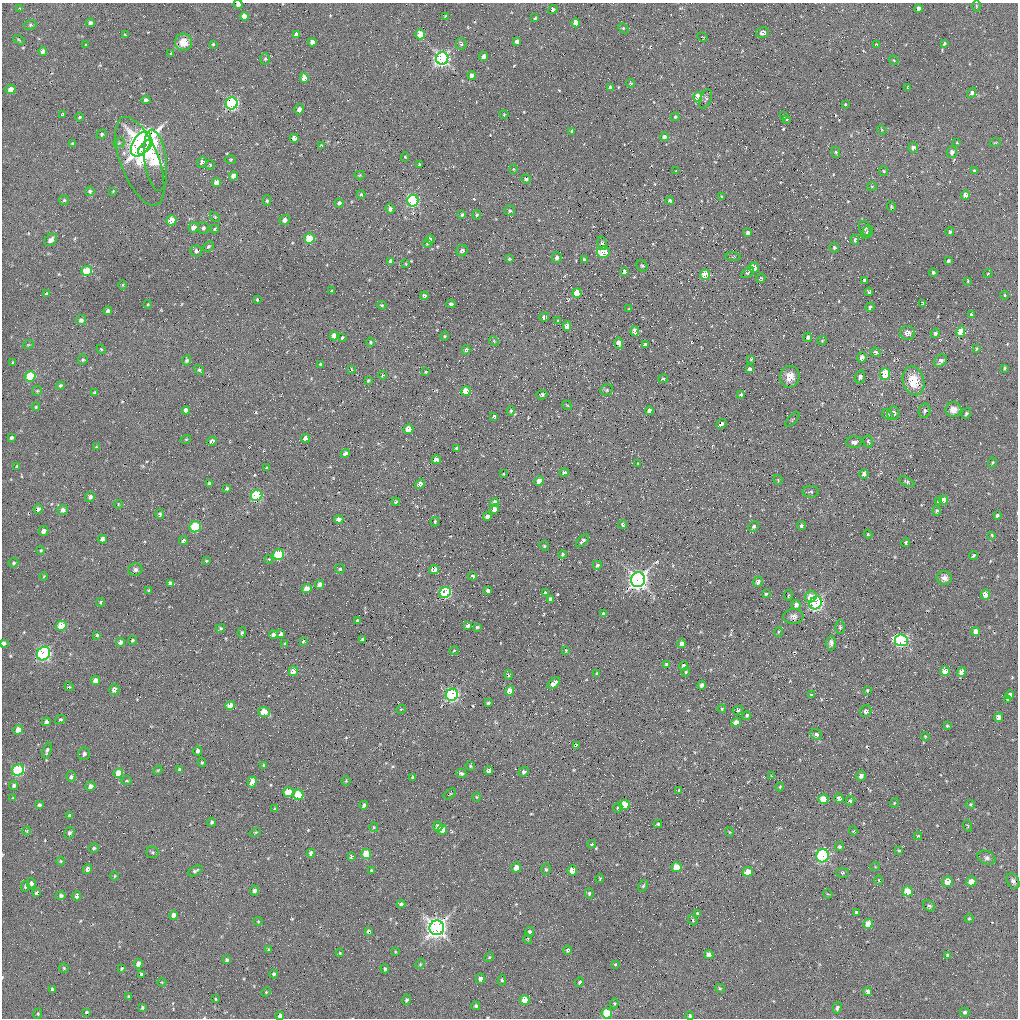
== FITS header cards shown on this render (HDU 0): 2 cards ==
NAXIS1  =                 1016 / length of data axis 1
NAXIS2  =                 1016 / length of data axis 2

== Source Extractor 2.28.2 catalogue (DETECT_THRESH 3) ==
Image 1016 x 1016 px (HDU 0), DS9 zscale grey, 1 PNG px = 1 image px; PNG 1020 x 1020 px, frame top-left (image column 1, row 1016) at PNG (2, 3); each listed source drawn as its Kron ellipse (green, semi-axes under 4 px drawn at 4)
Background 46.3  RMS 4.3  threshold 12.9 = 3 sigma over >= 5 px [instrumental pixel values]
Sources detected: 542; of the 542, the 500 brightest by FLUX_AUTO listed and drawn (42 fainter detections omitted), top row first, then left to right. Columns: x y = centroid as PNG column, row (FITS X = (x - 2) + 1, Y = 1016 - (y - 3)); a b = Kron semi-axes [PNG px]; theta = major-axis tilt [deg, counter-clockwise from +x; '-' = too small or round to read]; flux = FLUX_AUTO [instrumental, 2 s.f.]
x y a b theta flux
238 4 4 4 - 940
976 6 6 4 90 310
20 8 4 3 - 280
919 8 4 4 - 1500
553 10 5 4 - 710
244 16 4 4 - 2200
445 16 3 2 - 310
535 18 3 3 - 430
90 23 4 4 - 850
576 23 4 4 - 2800
30 25 6 5 - 470
623 28 6 4 -43 410
762 33 6 5 - 1200
296 34 4 4 - 850
420 34 5 4 - 5600
125 35 4 3 - 420
702 37 5 2 - 240
19 40 6 3 -31 290
517 41 4 3 - 820
183 42 8 8 - 4000
312 42 4 4 - 1700
213 44 4 3 - 280
461 44 6 5 - 590
944 44 4 3 - 420
86 45 4 3 - 220
876 45 4 3 - 350
43 51 4 4 - 1400
171 53 3 3 - 260
483 56 4 4 - 1300
442 58 6 6 - 87000
265 59 6 5 - 470
894 60 5 3 - 270
472 75 4 4 - 970
304 78 5 4 - 3300
631 83 4 4 - 410
908 87 3 2 - 250
610 88 4 3 - 790
11 89 5 4 - 2400
972 93 5 4 - 770
698 97 5 4 - 5000
706 99 10 5 68 660
146 100 4 4 - 690
232 103 6 6 - 53000
845 104 3 2 - 250
299 109 5 4 - 1100
63 114 4 3 - 660
504 115 4 4 - 290
784 116 3 3 - 250
79 117 4 3 - 350
675 117 4 4 - 350
787 119 3 2 - 270
882 130 5 4 - 270
572 131 4 3 - 690
102 134 5 4 - 420
664 137 4 3 - 950
294 138 4 4 - 1800
119 143 6 3 18 390
957 143 4 3 - 270
995 143 6 3 19 300
73 144 4 3 - 450
141 144 14 8 57 150000
321 145 4 3 - 260
145 147 9 4 47 53000
913 148 5 5 - 1000
836 152 5 4 - 370
952 152 6 5 - 1600
405 157 4 4 - 390
155 160 31 11 -83 27000
230 160 5 4 - 310
140 161 47 19 -69 21000
202 162 6 4 61 1100
419 164 3 2 - 350
210 165 5 4 - 340
513 169 5 3 - 250
975 170 3 3 - 560
676 171 3 3 - 230
884 171 5 4 - 340
360 175 5 4 - 320
234 176 4 4 - 1800
526 179 5 4 - 750
217 182 4 4 - 2700
872 186 5 3 - 280
90 191 5 4 - 530
113 191 4 3 - 230
361 194 4 4 - 350
965 195 4 4 - 2300
721 197 3 3 - 440
64 200 5 5 - 420
267 201 5 4 - 420
413 201 6 5 - 41000
670 201 4 4 - 770
339 203 4 4 - 780
891 207 5 3 - 380
390 209 5 4 - 1100
510 211 5 5 - 490
462 215 4 3 - 390
477 215 5 3 - 360
215 217 6 4 -45 360
171 220 5 5 - 4800
284 220 5 5 - 1200
194 227 5 5 - 2300
203 228 6 5 - 650
865 228 8 5 -70 700
215 229 4 3 - 430
867 232 7 5 53 640
950 232 4 4 - 530
748 233 4 3 - 770
309 238 5 5 - 8500
430 239 4 4 - 1300
51 240 7 5 44 1300
855 240 5 3 - 520
427 243 4 3 - 290
602 243 7 4 -76 710
208 246 6 4 44 510
834 247 5 5 - 510
196 251 6 5 - 950
462 251 6 5 - 860
603 252 6 5 - 13000
557 257 5 5 - 950
733 257 7 3 -2 320
509 259 4 4 - 310
584 260 4 3 - 440
391 261 4 4 - 870
948 261 4 3 - 500
406 264 4 3 - 260
642 266 6 5 - 560
754 268 5 5 - 4200
87 271 5 5 - 14000
624 272 4 4 - 1800
747 273 7 4 35 550
933 273 4 4 - 460
988 274 5 3 - 360
705 275 5 5 - 9700
761 278 5 4 - 430
864 280 4 3 - 430
968 281 3 3 - 260
123 285 5 3 - 230
332 291 4 3 - 460
869 292 4 3 - 610
577 293 5 4 - 8000
46 294 4 3 - 490
1005 295 4 4 - 320
424 296 4 3 - 710
257 300 4 3 - 290
148 304 4 3 - 240
451 304 4 3 - 680
922 304 4 3 - 380
382 305 4 3 - 310
870 307 4 3 - 730
629 309 4 2 - 230
108 311 4 4 - 750
971 314 4 4 - 810
544 317 4 4 - 1200
81 320 5 5 - 840
558 321 3 2 - 320
567 326 5 4 - 2400
635 331 5 4 - 3700
961 332 5 4 - 11000
907 333 7 7 - 1700
935 333 5 4 - 610
334 336 4 4 - 1900
445 336 4 3 - 300
808 337 5 3 - 730
342 338 3 3 - 400
494 341 5 4 - 310
822 341 5 4 - 310
370 342 5 3 - 330
619 343 6 4 -74 3000
28 345 5 3 - 310
645 345 4 3 - 630
976 348 3 3 - 360
101 349 5 4 - 300
466 350 4 4 - 790
876 352 5 4 - 660
862 357 5 4 - 1800
751 359 3 3 - 300
83 360 5 4 - 420
187 360 5 4 - 560
940 361 7 5 41 1400
12 362 3 2 - 220
321 364 3 3 - 450
1004 368 4 3 - 430
351 369 4 2 - 230
750 369 4 3 - 1100
199 370 5 4 - 510
426 372 3 2 - 250
885 374 6 5 - 13000
382 375 4 3 - 260
30 376 5 5 - 13000
790 377 11 9 76 3200
860 377 6 5 - 830
663 379 5 4 - 530
368 380 3 2 - 280
914 381 14 10 -73 8200
60 385 4 4 - 500
607 390 6 5 - 550
37 391 5 4 - 390
466 391 5 5 - 5700
95 393 3 3 - 400
741 394 4 3 - 480
542 395 5 4 - 670
567 405 5 3 - 270
36 407 4 3 - 350
186 410 4 4 - 1300
953 410 8 7 - 2100
511 411 5 4 - 470
649 411 4 4 - 1800
924 411 7 6 - 750
893 413 7 6 - 1600
888 414 6 4 -41 490
966 414 6 4 57 550
494 416 4 3 - 550
792 419 9 3 45 360
721 424 6 3 41 780
408 429 5 4 - 4100
11 438 4 3 - 510
305 438 4 4 - 1800
186 439 5 3 - 270
212 441 4 4 - 920
868 441 6 4 -74 500
854 442 8 6 -1 1200
96 447 4 3 - 260
457 448 3 3 - 450
345 453 5 4 - 1300
436 460 5 4 - 2000
992 462 5 3 - 320
638 463 3 2 - 230
17 466 4 4 - 230
266 468 3 3 - 260
564 473 4 4 - 880
503 474 3 3 - 230
864 474 5 4 - 1000
778 480 5 4 - 280
539 481 5 4 - 2300
907 482 8 4 -27 500
209 484 4 4 - 770
420 484 5 4 - 2000
227 488 3 3 - 440
811 492 8 5 2 540
257 496 6 5 - 33000
90 497 5 5 - 890
944 500 4 4 - 2400
396 502 4 3 - 390
495 502 4 4 - 1300
938 502 4 3 - 530
118 504 4 2 - 230
38 509 5 4 - 820
494 509 5 4 - 1900
63 510 5 5 - 1200
937 511 5 3 - 550
160 514 5 4 - 570
997 515 4 3 - 510
487 517 4 4 - 1100
339 519 4 4 - 1500
435 522 5 3 - 290
623 524 4 4 - 510
754 526 6 5 - 550
801 526 4 4 - 670
195 527 6 5 - 18000
43 531 5 4 - 1200
868 534 4 4 - 270
992 535 3 3 - 290
102 539 4 4 - 1400
183 540 4 3 - 560
583 541 8 4 46 690
906 542 4 4 - 410
544 546 5 4 - 380
41 550 4 4 - 330
278 554 6 5 - 19000
563 554 4 4 - 430
973 556 4 3 - 460
269 559 4 4 - 330
206 561 4 3 - 320
13 563 5 4 - 410
597 565 5 4 - 510
340 569 5 5 - 390
135 570 7 6 - 900
434 570 5 4 - 1900
44 576 4 3 - 250
473 576 4 4 - 500
944 578 8 7 - 1300
638 580 7 7 - 160000
758 582 5 4 - 1100
170 583 4 4 - 740
319 585 4 4 - 1200
307 589 5 4 - 3000
149 590 3 3 - 390
488 591 4 4 - 880
445 593 6 5 - 34000
545 593 3 3 - 260
766 594 3 3 - 380
986 594 5 4 - 4600
788 595 5 2 - 260
811 597 6 5 - 3500
550 599 4 3 - 440
100 602 4 3 - 390
816 603 7 6 - 58000
796 605 5 4 - 1200
604 614 4 3 - 790
793 616 10 7 4 1200
357 620 3 2 - 320
61 626 5 5 - 7200
468 626 4 3 - 780
477 627 3 3 - 360
840 627 6 4 -89 470
221 628 4 3 - 320
976 631 4 4 - 2200
242 632 5 3 - 390
778 632 5 3 - 240
281 634 4 3 - 860
97 635 4 3 - 380
273 635 4 4 - 900
362 639 4 3 - 440
132 640 4 4 - 440
901 640 6 6 - 47000
303 641 3 3 - 280
120 642 4 4 - 900
3 643 4 3 - 870
831 643 7 5 -89 900
285 644 4 3 - 270
682 644 4 4 - 1400
566 650 3 2 - 230
454 651 5 3 - 290
44 653 7 6 - 62000
667 665 4 3 - 760
683 666 5 4 - 910
293 671 5 4 - 3200
945 671 5 4 - 3700
686 672 5 4 - 300
962 672 5 4 - 3400
597 673 3 3 - 240
509 675 5 3 - 400
95 680 4 4 - 1900
554 683 7 4 41 1600
702 685 4 4 - 820
69 687 5 3 - 350
114 690 5 5 - 1500
867 690 4 3 - 370
510 691 5 4 - 2600
452 695 6 6 - 55000
812 695 4 3 - 410
1010 695 4 3 - 910
1007 699 4 3 - 420
488 703 3 3 - 420
230 705 5 4 - 3400
401 709 5 3 - 230
722 709 4 3 - 310
738 710 5 4 - 610
866 711 6 5 - 850
264 712 6 5 - 4300
747 715 4 4 - 440
998 717 5 4 - 1600
60 719 5 4 - 370
46 722 4 4 - 1100
736 722 5 4 - 1800
947 726 4 3 - 280
18 730 5 4 - 2300
816 735 6 5 - 850
925 736 4 3 - 240
576 745 4 3 - 470
47 750 8 4 74 690
198 751 4 4 - 840
84 754 6 5 - 780
202 762 4 4 - 360
264 765 3 3 - 390
470 766 5 4 - 340
180 769 4 3 - 370
18 770 6 5 - 26000
158 770 5 4 - 290
489 771 4 4 - 930
524 772 5 4 - 690
118 773 5 4 - 3900
461 773 5 3 - 530
772 776 4 3 - 270
861 776 5 4 - 970
71 777 5 4 - 520
413 777 4 3 - 290
126 781 5 3 - 270
346 781 4 4 - 280
252 782 5 4 - 2400
14 785 5 4 - 680
90 786 5 4 - 1200
780 787 5 3 - 310
679 790 3 3 - 380
288 792 5 5 - 6200
450 794 7 2 35 260
298 795 5 5 - 9100
476 797 4 3 - 240
13 798 3 3 - 220
839 798 5 4 - 1300
823 799 5 5 - 6600
850 801 5 4 - 440
894 803 5 3 - 220
971 804 4 3 - 300
39 805 4 3 - 610
364 805 4 3 - 650
624 805 5 5 - 11000
618 808 5 4 - 400
275 809 4 3 - 410
70 816 4 4 - 700
212 822 4 4 - 450
658 824 4 3 - 400
438 826 5 4 - 1100
968 826 6 3 -71 280
374 827 5 4 - 340
442 830 5 4 - 2800
27 831 4 4 - 280
853 831 4 4 - 280
255 832 6 3 19 300
729 832 5 3 - 240
70 833 6 5 - 600
918 836 4 4 - 400
592 844 4 3 - 320
839 847 5 4 - 430
94 848 5 4 - 500
899 850 3 2 - 300
153 852 6 5 - 500
311 853 4 4 - 1100
366 854 5 5 - 6000
823 856 6 6 - 36000
351 857 4 3 - 620
987 858 9 6 -23 850
61 861 4 4 - 300
677 867 5 5 - 6700
875 867 5 3 - 240
516 868 5 4 - 3600
88 869 5 4 - 1400
546 869 5 5 - 440
371 870 4 3 - 290
195 871 8 4 27 600
572 871 5 5 - 3900
748 872 5 4 - 2900
842 873 6 5 - 450
115 876 5 3 - 250
600 878 4 3 - 270
879 880 5 3 - 230
971 881 5 5 - 2500
1013 881 8 6 -63 900
947 882 5 5 - 4000
31 883 5 4 - 870
643 886 6 4 55 360
25 887 5 4 - 410
254 890 5 4 - 1000
907 891 5 5 - 7000
37 893 4 3 - 760
589 893 5 4 - 470
828 894 5 3 - 250
61 896 5 4 - 660
77 896 4 4 - 1400
401 904 4 4 - 650
929 906 6 5 - 650
856 912 3 3 - 430
698 913 4 4 - 420
174 915 5 4 - 1900
969 918 4 4 - 290
693 920 5 4 - 330
258 921 4 4 - 290
868 924 5 5 - 4200
437 928 7 7 - 180000
368 931 4 3 - 480
530 932 5 4 - 770
528 939 5 3 - 240
268 950 4 2 - 340
567 950 5 4 - 530
396 952 4 2 - 230
340 953 4 3 - 240
709 955 4 4 - 1600
948 955 4 3 - 480
489 957 5 4 - 310
227 960 4 3 - 540
138 964 5 4 - 2100
420 964 5 4 - 320
615 964 3 3 - 240
64 968 5 4 - 380
122 968 3 3 - 370
385 969 4 4 - 480
141 974 3 3 - 480
274 974 4 4 - 460
480 979 5 4 - 1400
502 980 5 4 - 470
162 982 4 3 - 230
580 982 5 3 - 450
720 988 5 4 - 320
52 989 3 3 - 410
266 992 5 3 - 260
868 992 4 4 - 1100
128 996 4 3 - 270
215 999 3 2 - 260
406 1000 5 4 - 480
524 1000 5 5 - 6800
614 1003 5 4 - 340
476 1006 4 4 - 540
142 1008 4 3 - 410
837 1008 6 4 74 510
86 1012 3 2 - 280
965 1012 5 4 - 510
607 1013 5 5 - 12000
38 1014 5 4 - 410
280 1016 4 4 - 990
690 1016 4 4 - 460
At the frame edge (FLAGS 8, measured only in part): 3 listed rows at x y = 238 4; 3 643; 280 1016
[42 fainter detections neither listed nor drawn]

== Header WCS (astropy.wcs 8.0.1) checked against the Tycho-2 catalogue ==
Header WCS as astropy/WCSLIB reads it (applying the file's SIP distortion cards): RA---SIN-SIP/DEC--SIN-SIP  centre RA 08:53:00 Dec -07:00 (133.25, -7.00 deg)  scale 2.78 x 2.74 arcsec/px (non-square pixels)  FOV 47.0' x 46.4'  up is -163 deg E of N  parity normal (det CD < 0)
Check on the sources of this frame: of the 60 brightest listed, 28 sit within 4.1 arcsec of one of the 61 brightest Tycho-2 stars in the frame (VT <= 12.95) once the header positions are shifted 0.25 arcsec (0.22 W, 0.11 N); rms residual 1.54 arcsec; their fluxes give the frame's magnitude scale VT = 21.47 - 2.5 log10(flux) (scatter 0.58 mag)
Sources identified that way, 27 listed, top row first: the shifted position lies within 4.1 arcsec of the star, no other Tycho-2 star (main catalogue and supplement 1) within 8.2 arcsec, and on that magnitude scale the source's flux lands within +1.5 / -3 mag of the star's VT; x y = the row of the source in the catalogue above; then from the Tycho-2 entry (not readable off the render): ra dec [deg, ICRS J2000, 3 dp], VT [Tycho-2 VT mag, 2 dp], TYC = Tycho-2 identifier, HIP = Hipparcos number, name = IAU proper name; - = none
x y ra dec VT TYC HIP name
442 58 133.095 -7.309 10.41 4876-283-1 - -
413 201 133.106 -7.199 10.46 4876-312-1 - -
171 220 132.932 -7.129 11.94 4876-215-1 - -
309 238 133.039 -7.148 10.71 4876-150-1 - -
603 252 133.260 -7.205 11.15 4877-343-1 - -
87 271 132.881 -7.073 10.38 4876-286-1 - -
705 275 133.340 -7.212 12.10 4877-255-1 - -
885 374 133.497 -7.182 10.27 4877-347-1 - -
466 391 133.190 -7.073 11.53 4877-220-1 - -
408 429 133.156 -7.032 12.47 4877-281-1 - -
257 496 133.059 -6.949 11.12 4876-504-1 - -
195 527 133.021 -6.912 11.38 4876-894-1 - -
278 554 133.089 -6.911 10.12 4876-1274-1 - -
445 593 133.221 -6.922 10.24 4877-249-1 - -
986 594 133.622 -7.045 11.48 4877-465-1 - -
61 626 132.944 -6.809 11.39 4876-1376-1 - -
901 640 133.570 -6.992 10.20 4877-405-1 - -
945 671 133.609 -6.980 11.55 4877-309-1 - -
510 691 133.291 -6.865 12.10 4877-293-1 - -
452 695 133.249 -6.849 10.64 4877-517-1 - -
18 770 132.945 -6.694 10.92 4876-1368-1 - -
252 782 133.122 -6.739 11.96 4876-794-1 - -
298 795 133.158 -6.740 11.30 4877-423-1 - -
823 799 133.548 -6.859 11.44 4877-395-1 - -
823 856 133.560 -6.818 10.52 4877-487-1 - -
748 872 133.508 -6.789 12.95 4877-425-1 - -
607 1013 133.436 -6.653 10.30 4877-365-1 - -